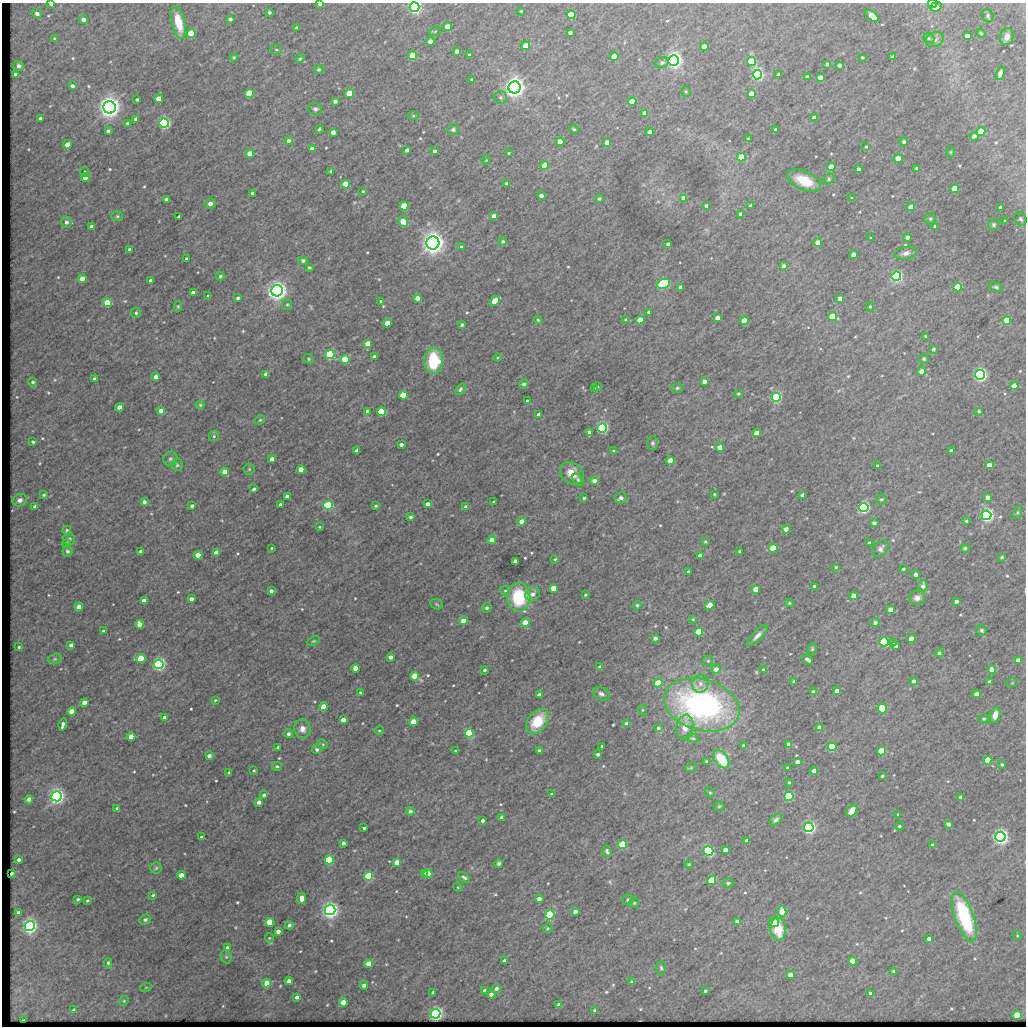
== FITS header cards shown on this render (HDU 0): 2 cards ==
NAXIS1  =                 1024 / length of data axis 1
NAXIS2  =                 1024 / length of data axis 2

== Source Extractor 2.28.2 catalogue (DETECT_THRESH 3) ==
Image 1024 x 1024 px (HDU 0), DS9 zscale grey, 1 PNG px = 1 image px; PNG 1028 x 1028 px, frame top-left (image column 1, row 1024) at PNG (2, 3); each listed source drawn as its Kron ellipse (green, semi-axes under 4 px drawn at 4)
Background 2450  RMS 7.4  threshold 22.1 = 3 sigma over >= 5 px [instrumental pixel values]
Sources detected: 593; of the 593, the 500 brightest by FLUX_AUTO listed and drawn (93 fainter detections omitted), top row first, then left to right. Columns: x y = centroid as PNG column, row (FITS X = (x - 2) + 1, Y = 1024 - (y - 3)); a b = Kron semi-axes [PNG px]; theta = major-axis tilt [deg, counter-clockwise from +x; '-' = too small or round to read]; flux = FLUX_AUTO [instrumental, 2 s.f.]
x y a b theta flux
51 4 4 3 - 930
320 4 3 3 - 860
933 4 4 3 - 19000
414 7 5 4 - 210000
936 7 6 4 23 4500
521 11 3 3 - 590
269 12 4 3 - 1100
37 14 5 4 - 1700
571 15 4 4 - 22000
872 16 8 4 -39 11000
988 16 7 5 -70 1100
230 19 4 3 - 990
83 20 4 4 - 2500
178 22 16 6 -77 11000
448 27 4 4 - 12000
297 28 4 3 - 1700
435 31 6 3 20 530
191 33 4 4 - 19000
570 33 4 3 - 2000
981 33 4 4 - 610
967 36 4 4 - 4300
1007 36 9 6 71 3600
929 38 6 4 -22 860
55 39 4 3 - 750
935 39 9 7 25 2300
430 41 4 4 - 5100
526 46 4 4 - 17000
704 46 4 4 - 6300
276 50 5 5 - 900
457 51 4 4 - 2700
469 55 3 3 - 640
413 56 4 4 - 20000
614 56 4 4 - 14000
234 57 4 4 - 670
862 57 3 3 - 680
892 57 4 3 - 980
300 59 4 4 - 530
674 60 5 5 - 310000
751 61 4 4 - 44000
662 63 6 5 - 1600
827 64 4 4 - 1000
839 65 4 4 - 1900
19 66 5 5 - 1900
319 69 4 4 - 820
1000 73 7 4 72 2500
16 74 4 4 - 2500
757 75 5 4 - 170000
778 75 4 3 - 1800
807 77 4 3 - 1600
820 77 4 4 - 4300
472 79 3 3 - 670
72 86 4 3 - 1700
514 87 6 6 - 470000
686 92 5 4 - 630
249 93 4 4 - 29000
349 93 4 4 - 21000
751 93 4 4 - 6200
500 97 6 6 - 1200
137 99 3 3 - 840
159 99 4 4 - 12000
335 101 4 4 - 2100
632 102 4 4 - 22000
109 107 6 6 - 510000
315 109 7 6 - 1300
645 113 4 4 - 5400
413 116 5 3 - 540
40 118 4 3 - 1000
814 118 4 4 - 4500
136 119 4 4 - 2300
127 123 4 4 - 860
164 123 5 4 - 160000
319 129 4 3 - 760
574 129 5 3 - 580
775 129 3 3 - 1200
453 130 6 5 - 1200
108 131 4 3 - 1200
333 132 4 4 - 3800
650 132 4 4 - 2500
981 132 4 4 - 25000
974 136 4 4 - 2800
748 139 4 3 - 770
288 141 4 4 - 2300
560 142 4 4 - 13000
607 142 4 4 - 5600
904 142 4 4 - 1400
67 144 4 4 - 7200
866 147 4 3 - 550
312 149 4 4 - 4200
407 150 4 3 - 2400
435 151 4 3 - 1600
950 152 6 4 90 600
509 153 3 3 - 650
250 154 4 4 - 14000
741 157 4 4 - 15000
898 159 4 4 - 14000
486 160 5 4 - 580
545 166 4 4 - 19000
831 167 4 4 - 9600
917 168 4 3 - 1100
859 169 3 3 - 1500
331 171 4 3 - 940
84 172 5 4 - 750
85 177 4 4 - 8700
829 179 6 4 39 840
804 181 18 9 -24 12000
506 183 3 3 - 880
346 184 4 4 - 20000
955 189 4 4 - 22000
363 191 3 3 - 560
252 193 3 3 - 1100
541 196 4 3 - 2400
684 198 4 4 - 8100
852 198 3 3 - 650
166 199 3 3 - 1200
599 199 4 3 - 650
210 204 5 5 - 2000
404 206 4 4 - 26000
707 206 4 4 - 6400
751 206 4 4 - 2300
911 207 4 4 - 7600
1000 207 3 3 - 880
741 214 4 4 - 2400
117 216 6 5 - 800
494 216 4 4 - 3100
179 217 4 3 - 1800
930 219 6 5 - 970
1021 219 7 5 -59 1100
1005 220 3 3 - 530
66 222 6 5 - 1900
403 222 6 4 -58 16000
993 225 5 5 - 1100
91 226 4 4 - 2500
935 226 4 3 - 790
871 238 3 3 - 600
908 238 4 4 - 5200
503 241 4 4 - 990
818 242 4 4 - 6300
433 243 6 6 - 510000
668 244 3 3 - 920
461 247 4 4 - 630
129 249 4 3 - 950
906 253 11 6 12 2300
853 255 4 4 - 3700
186 259 3 3 - 1200
303 260 4 4 - 1800
783 266 4 4 - 2000
309 267 3 3 - 690
220 276 4 4 - 1200
896 276 5 4 - 140000
82 279 4 4 - 7800
151 281 4 3 - 2100
663 284 7 4 25 120000
681 287 4 3 - 2900
958 287 4 4 - 34000
996 287 7 4 -16 1100
277 291 6 5 - 370000
193 293 4 4 - 3000
208 296 3 3 - 770
238 298 3 3 - 1100
418 298 4 4 - 4900
840 298 4 4 - 5000
381 301 4 3 - 1200
495 301 5 4 - 20000
107 303 4 4 - 20000
287 305 5 5 - 760
178 306 5 4 - 590
870 307 5 4 - 710
649 312 3 3 - 960
136 313 5 4 - 1100
832 317 4 4 - 24000
717 318 4 4 - 5300
626 319 4 4 - 1100
538 320 4 4 - 680
640 320 4 4 - 16000
1007 320 4 4 - 38000
744 321 4 4 - 21000
387 323 4 4 - 9800
462 325 3 3 - 1200
925 336 3 2 - 540
368 343 4 4 - 8800
933 349 3 3 - 1200
330 354 4 4 - 85000
374 357 4 4 - 3200
498 357 4 3 - 530
309 359 5 4 - 630
345 359 4 4 - 48000
924 359 5 4 - 740
434 361 13 9 90 24000
922 371 4 4 - 6800
266 374 4 4 - 2700
980 375 5 5 - 210000
156 377 4 4 - 4100
94 379 3 3 - 1200
704 381 4 4 - 3300
33 382 4 4 - 1000
524 384 5 4 - 1400
1014 386 4 4 - 5900
597 387 3 3 - 620
677 388 6 4 16 880
460 389 6 4 51 940
594 389 4 3 - 1200
738 394 4 3 - 570
403 395 4 4 - 26000
776 397 4 4 - 120000
527 401 3 2 - 530
200 405 4 4 - 710
119 407 4 4 - 4000
161 411 4 4 - 4400
367 411 3 3 - 1300
979 411 3 3 - 1100
382 412 4 4 - 45000
539 414 4 3 - 1900
260 420 5 4 - 660
602 428 4 4 - 140000
589 432 4 3 - 2400
757 433 4 4 - 8500
214 436 5 5 - 760
33 442 4 3 - 790
653 443 6 5 - 950
401 444 4 3 - 2200
720 447 4 4 - 6500
357 451 4 4 - 2400
614 451 3 3 - 1000
951 451 4 3 - 2600
170 459 7 6 - 1400
272 459 4 4 - 3400
670 460 4 4 - 13000
177 465 6 6 - 900
989 465 4 4 - 6900
877 466 3 3 - 790
249 469 5 5 - 660
301 469 4 4 - 7800
224 472 4 4 - 8600
572 473 13 10 -40 7300
578 480 7 4 -53 1100
594 481 4 4 - 2600
254 489 4 3 - 1200
714 494 3 3 - 550
44 495 3 3 - 730
803 495 4 4 - 4300
287 496 4 4 - 3700
988 497 4 4 - 2500
584 498 3 3 - 870
621 498 6 5 - 1900
881 499 5 5 - 1100
20 500 7 6 - 1800
144 502 4 4 - 1700
493 502 3 3 - 770
280 504 3 3 - 1000
428 504 4 4 - 3700
328 505 5 4 - 48000
192 506 3 3 - 1200
375 506 4 3 - 670
35 507 4 3 - 1900
466 507 4 3 - 1600
864 508 5 4 - 160000
1017 512 7 4 71 770
986 515 5 5 - 220000
410 517 3 3 - 850
966 521 3 3 - 630
522 522 4 4 - 7500
874 523 4 3 - 2100
319 527 3 2 - 520
786 529 4 4 - 5100
67 530 4 4 - 620
69 539 6 6 - 1300
491 540 4 4 - 6000
705 541 3 3 - 750
870 542 3 3 - 1000
67 543 4 4 - 680
271 548 3 2 - 570
773 548 4 4 - 21000
965 548 4 4 - 790
881 549 10 6 49 1900
67 551 5 5 - 1100
739 551 3 2 - 610
140 552 4 3 - 2700
216 553 4 4 - 11000
198 555 4 4 - 8100
700 556 4 4 - 5200
1002 557 3 3 - 840
555 559 3 3 - 660
515 561 4 3 - 3700
836 567 3 3 - 660
903 569 4 3 - 840
688 571 3 2 - 610
916 575 4 4 - 1500
814 586 3 3 - 840
923 586 6 4 82 2200
553 588 4 4 - 8100
756 589 4 4 - 11000
271 591 4 4 - 2200
505 591 5 4 - 730
533 594 7 6 - 2700
585 595 3 3 - 650
854 596 4 4 - 11000
519 597 14 11 89 30000
917 598 8 7 - 2600
191 599 4 4 - 2300
144 601 4 4 - 7300
956 601 4 3 - 2400
789 603 4 3 - 720
437 604 6 5 - 670
637 605 4 4 - 780
710 605 5 4 - 7500
79 607 4 4 - 5700
487 608 5 4 - 1200
891 610 4 4 - 7300
693 619 4 4 - 620
463 621 4 4 - 6800
525 623 4 4 - 12000
875 623 5 4 - 1900
140 624 4 4 - 7100
982 630 5 5 - 940
103 631 3 3 - 1100
699 632 4 4 - 30000
757 636 14 5 45 2400
655 638 4 4 - 2300
911 639 4 4 - 9700
313 641 6 4 26 680
884 642 4 4 - 75000
893 642 4 3 - 1100
71 645 4 4 - 2100
896 646 4 3 - 1400
19 647 3 3 - 660
812 649 6 4 77 660
939 653 4 4 - 1100
390 657 4 4 - 3000
55 659 7 5 19 890
141 659 5 4 - 29000
807 660 6 3 -35 2000
1018 660 4 4 - 6500
708 661 5 5 - 710
159 664 5 4 - 180000
600 667 4 4 - 940
356 668 4 4 - 13000
716 669 4 4 - 3500
992 669 4 4 - 10000
484 670 3 3 - 1000
763 670 4 3 - 1800
415 676 4 4 - 14000
794 681 3 3 - 870
914 681 4 4 - 2000
989 682 4 4 - 1600
658 683 4 4 - 19000
1012 683 6 3 20 580
700 684 9 8 - 2800
837 691 4 4 - 3800
360 692 3 3 - 600
813 692 4 3 - 1300
601 694 8 6 -27 1700
976 694 4 4 - 3200
539 695 4 3 - 3800
215 700 3 3 - 650
84 703 4 4 - 6400
702 705 38 25 -16 150000
323 707 4 4 - 13000
882 709 5 4 - 26000
642 710 5 3 - 540
72 711 4 4 - 11000
995 715 8 5 72 3500
165 717 4 4 - 3400
984 719 5 4 - 820
343 720 4 4 - 5000
537 721 14 9 51 16000
414 722 4 4 - 20000
627 723 4 3 - 2500
63 724 6 4 75 2800
685 727 13 8 80 5100
658 728 4 4 - 1100
820 728 4 4 - 6700
302 729 9 8 - 3800
379 731 5 3 - 590
469 733 4 4 - 66000
288 734 4 4 - 1700
131 737 4 4 - 8700
693 738 6 4 -19 740
323 744 5 4 - 570
743 745 3 3 - 620
789 745 4 4 - 3800
602 746 3 2 - 560
278 747 3 3 - 1200
832 747 4 4 - 44000
317 749 5 4 - 1300
455 751 3 3 - 660
539 751 4 3 - 2200
882 751 4 4 - 29000
598 754 3 3 - 1300
209 756 4 3 - 2200
721 759 10 6 -55 17000
988 760 4 4 - 26000
706 761 3 3 - 560
797 762 4 4 - 2900
1002 765 3 3 - 800
277 766 5 4 - 960
691 768 6 3 19 520
787 768 3 3 - 940
254 770 3 3 - 550
814 771 4 4 - 8500
229 772 3 3 - 750
882 776 3 3 - 910
789 782 3 3 - 800
710 792 5 4 - 690
551 794 3 3 - 530
264 795 4 3 - 1400
57 796 5 5 - 270000
789 796 4 4 - 67000
961 797 4 4 - 2000
29 799 4 4 - 3400
259 802 4 4 - 2600
719 806 5 5 - 580
117 808 4 3 - 810
410 811 4 4 - 1600
852 811 7 5 49 4300
898 815 3 3 - 610
502 817 4 4 - 3100
776 820 7 4 38 1600
482 821 3 3 - 1400
948 824 4 4 - 1900
899 826 4 3 - 690
809 827 5 5 - 180000
364 828 3 3 - 860
201 837 3 3 - 650
1000 837 5 5 - 280000
747 841 4 3 - 1700
343 843 4 3 - 2400
622 845 4 4 - 41000
932 845 4 3 - 1000
725 850 4 3 - 3400
607 851 6 3 -73 1300
708 851 5 4 - 120000
19 860 4 4 - 1900
329 860 4 4 - 54000
397 862 4 4 - 7700
499 863 4 3 - 1200
689 864 4 3 - 620
156 868 6 5 - 820
12 873 3 2 - 1200
424 873 4 3 - 11000
428 874 4 4 - 13000
181 875 4 4 - 6600
369 876 4 4 - 55000
464 877 6 3 -35 1200
712 881 4 4 - 38000
728 883 5 4 - 1100
458 887 5 4 - 530
153 895 3 3 - 730
301 898 5 4 - 3300
539 898 4 4 - 2900
78 899 3 3 - 990
87 900 4 3 - 620
628 900 5 5 - 1400
634 903 5 5 - 630
330 910 5 5 - 300000
782 911 5 4 - 15000
19 912 4 3 - 1700
575 912 4 4 - 3200
550 915 4 4 - 67000
964 916 26 9 -70 43000
145 920 6 5 - 1000
737 921 4 4 - 2500
269 922 4 4 - 33000
774 922 5 4 - 11000
289 925 4 4 - 1300
30 926 5 5 - 240000
548 928 5 4 - 710
778 929 11 8 -85 15000
278 931 4 4 - 3300
1017 936 4 4 - 520
269 938 4 4 - 520
929 939 4 3 - 2800
227 947 4 4 - 940
226 957 7 5 -69 900
504 960 3 3 - 1100
852 961 4 4 - 9900
108 963 4 4 - 950
369 964 4 4 - 10000
661 968 7 4 -87 970
893 971 4 3 - 680
790 975 4 4 - 4100
289 981 4 4 - 2600
632 982 4 4 - 940
266 983 4 4 - 6400
364 985 4 4 - 2200
146 987 6 3 19 570
496 988 5 4 - 1700
485 991 4 4 - 2200
705 991 3 3 - 1000
433 992 3 3 - 1000
870 993 3 3 - 1000
491 994 4 4 - 2100
297 997 4 4 - 2000
124 1001 5 4 - 630
343 1002 4 4 - 11000
559 1005 4 4 - 4100
74 1010 4 3 - 1400
594 1010 4 3 - 600
435 1014 5 5 - 230000
1017 1015 4 4 - 16000
23 1020 3 2 - 890
At the frame edge (FLAGS 8, measured only in part): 4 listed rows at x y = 51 4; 320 4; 933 4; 414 7
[93 fainter detections neither listed nor drawn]